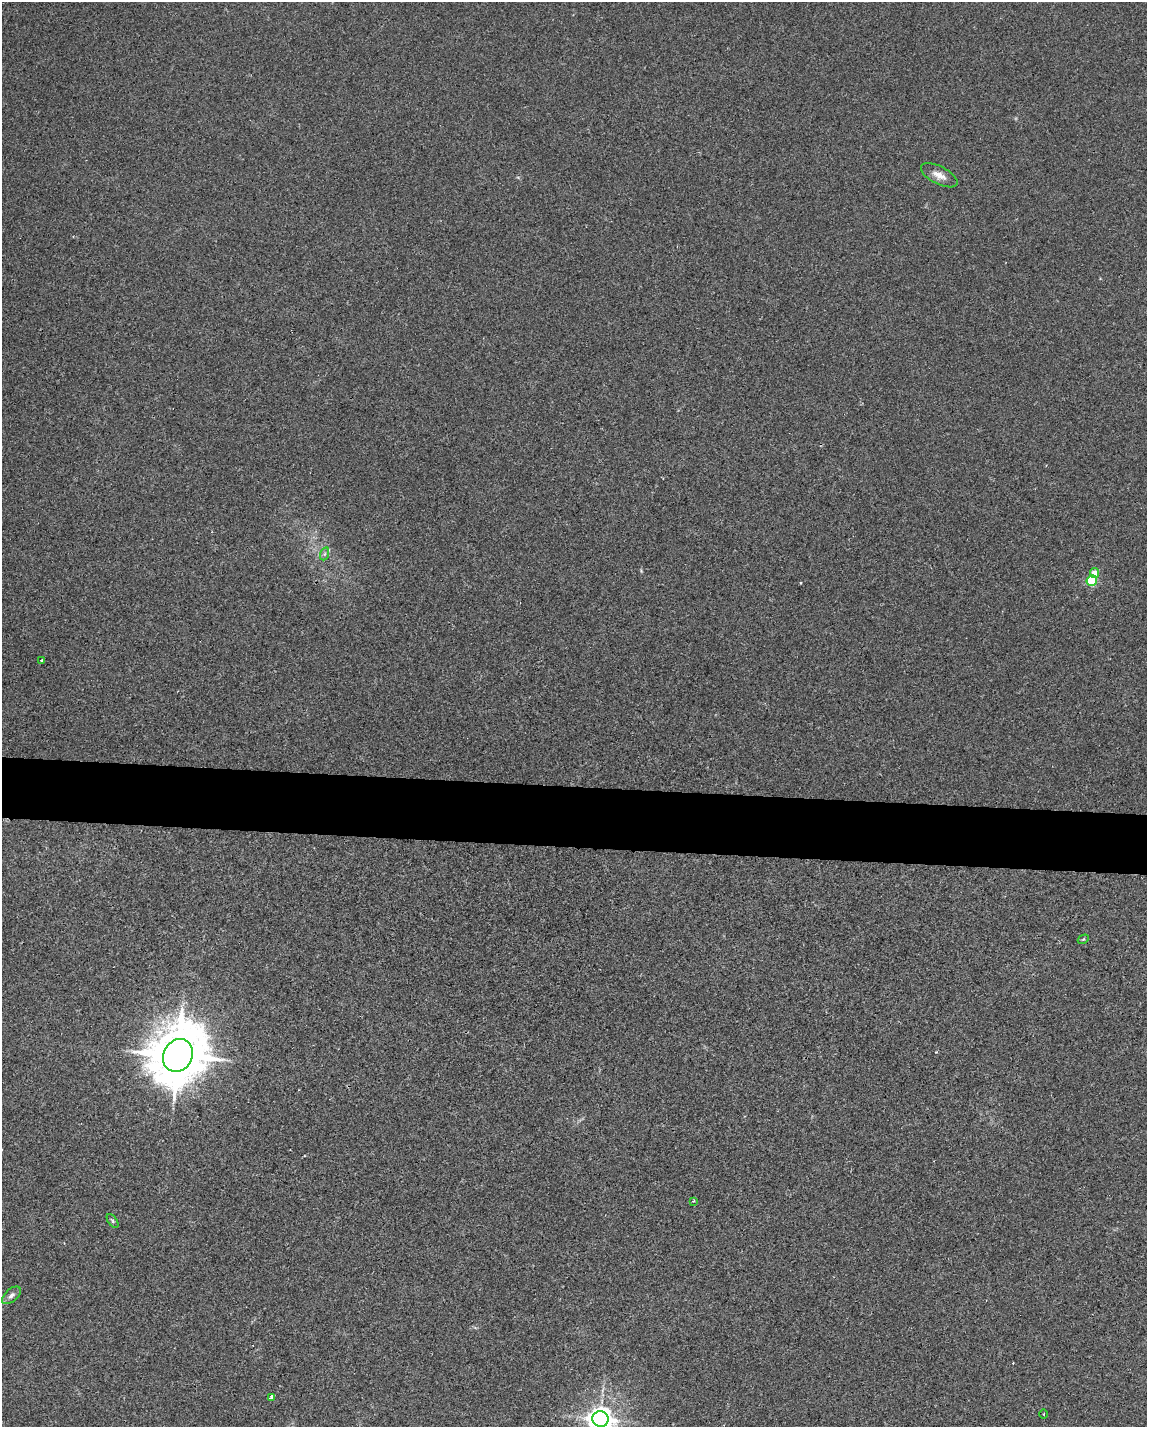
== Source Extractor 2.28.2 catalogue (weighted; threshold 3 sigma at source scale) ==
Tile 7 of 4 x 3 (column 3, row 2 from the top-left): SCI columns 2328-3472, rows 1650-3074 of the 4651 x 4613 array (HDU 1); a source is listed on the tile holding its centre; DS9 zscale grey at full resolution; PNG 1149 x 1429 px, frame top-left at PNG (2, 2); each listed source drawn as its Kron ellipse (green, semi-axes under 4 px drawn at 4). Shown black and unused: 4% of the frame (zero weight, under 2 of 3 exposures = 2% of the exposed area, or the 3 px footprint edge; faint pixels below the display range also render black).
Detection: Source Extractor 2.28.2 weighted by HDU 2 'WHT'; one run over the whole footprint, this tile lists its part. Background 0.029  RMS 0.0075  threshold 0.0335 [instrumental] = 3 sigma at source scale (4.5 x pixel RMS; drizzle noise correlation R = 1.50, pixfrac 1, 0.05/0.05 arcsec/px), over >= 5 px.
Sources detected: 14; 1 cosmic-ray / hot-pixel residue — neither listed nor drawn; the other 13 listed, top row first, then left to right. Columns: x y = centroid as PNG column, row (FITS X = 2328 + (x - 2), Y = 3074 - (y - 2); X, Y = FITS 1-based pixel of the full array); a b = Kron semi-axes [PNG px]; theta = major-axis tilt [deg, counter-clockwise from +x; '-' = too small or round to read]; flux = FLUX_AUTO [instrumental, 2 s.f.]
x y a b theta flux
939 175 20 9 -27 6.9
324 554 7 4 70 1.4
1094 573 5 4 - 7.5
1092 581 5 5 - 57
42 660 3 3 - 1.6
1083 939 6 4 30 0.85
178 1055 17 14 62 4600
693 1201 3 2 - 0.89
113 1221 8 4 -55 1.2
11 1295 11 6 41 2.9
271 1397 4 3 - 6.6
1044 1414 4 3 - 0.61
600 1419 8 8 - 760
Isophote crosses this tile's border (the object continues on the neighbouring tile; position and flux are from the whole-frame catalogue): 1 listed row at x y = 600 1419